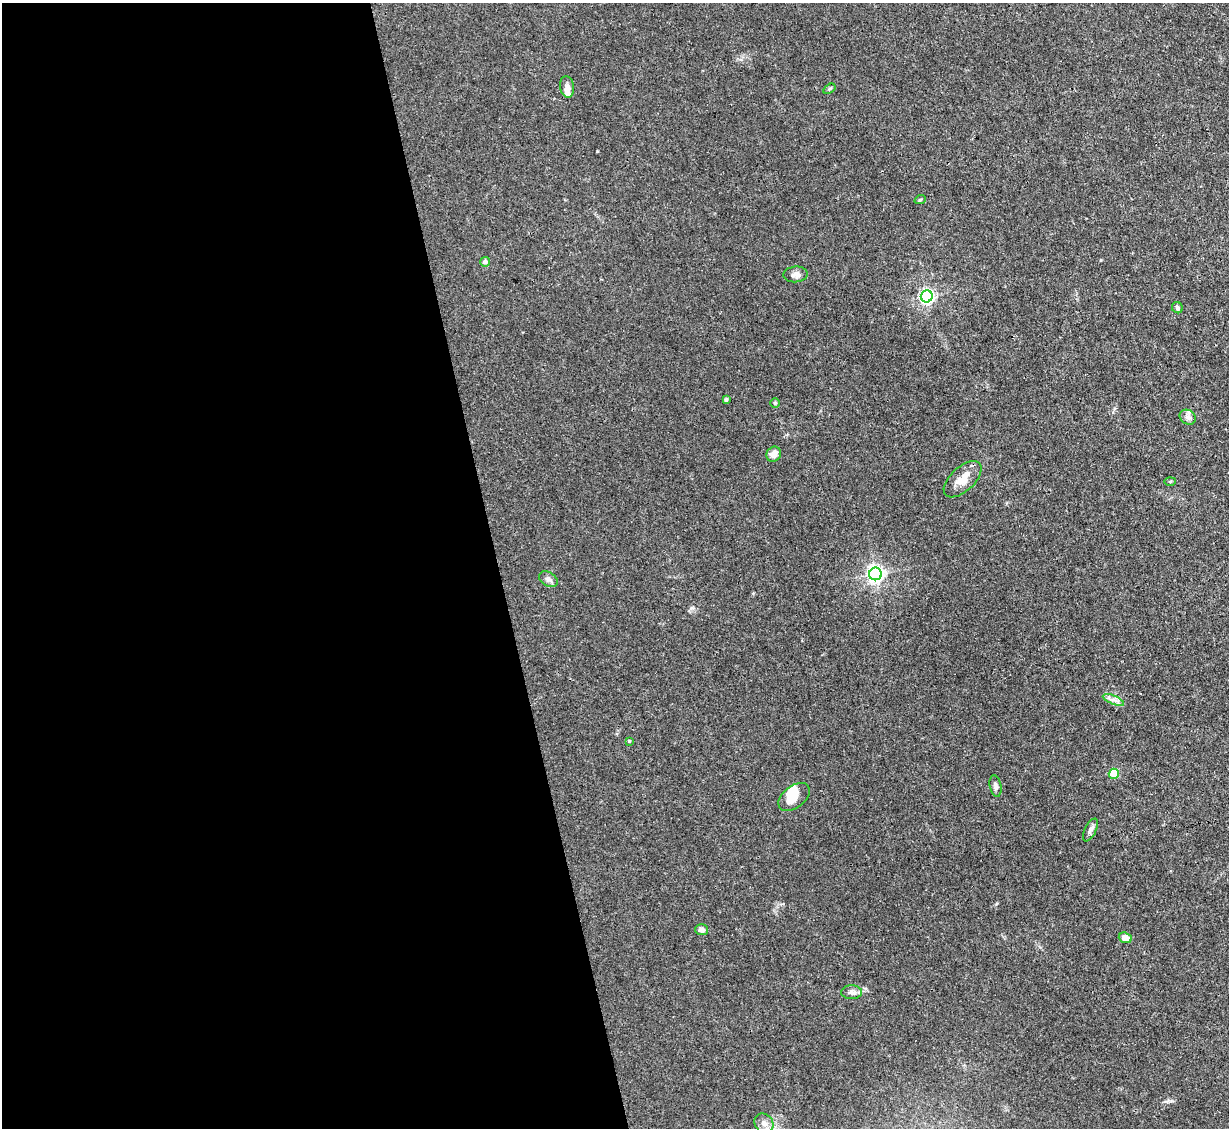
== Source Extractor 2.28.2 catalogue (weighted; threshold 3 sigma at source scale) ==
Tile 9 of 4 x 4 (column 1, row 3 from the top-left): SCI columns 1-1227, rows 1375-2500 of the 4909 x 4883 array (HDU 1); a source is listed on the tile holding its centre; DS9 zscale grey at full resolution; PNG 1231 x 1130 px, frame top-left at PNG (2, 3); each listed source drawn as its Kron ellipse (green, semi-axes under 4 px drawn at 4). Shown black and unused: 40% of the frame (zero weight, under 3 of 4 exposures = <1% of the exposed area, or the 3 px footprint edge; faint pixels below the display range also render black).
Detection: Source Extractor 2.28.2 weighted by HDU 2 'WHT'; one run over the whole footprint, this tile lists its part. Background 0.0355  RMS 0.003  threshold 0.0133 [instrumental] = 3 sigma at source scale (4.5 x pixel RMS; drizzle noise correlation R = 1.50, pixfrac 1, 0.05/0.05 arcsec/px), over >= 5 px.
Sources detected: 27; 1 inside a brighter object's white glare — neither listed nor drawn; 1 inside a brighter listed object's ellipse — not listed separately; the other 25 listed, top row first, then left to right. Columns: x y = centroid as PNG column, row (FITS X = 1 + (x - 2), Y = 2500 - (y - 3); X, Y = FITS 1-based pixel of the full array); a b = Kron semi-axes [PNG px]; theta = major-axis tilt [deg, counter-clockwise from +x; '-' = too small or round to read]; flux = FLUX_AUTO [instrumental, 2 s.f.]
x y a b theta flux
567 87 11 7 -81 1.3
829 89 7 4 33 0.42
920 200 6 3 20 0.28
485 262 5 5 - 1.1
796 274 12 8 5 1.4
927 296 6 6 - 78
1177 308 6 5 - 0.65
726 400 4 3 - 0.58
775 403 4 4 - 0.31
1188 417 8 7 - 1.2
774 454 8 7 - 2.1
963 479 23 12 43 3.7
1170 481 5 3 - 0.3
875 574 6 6 - 110
548 579 10 7 -31 1.1
1113 700 11 4 -22 1.2
629 741 3 3 - 0.27
1114 774 5 5 - 11
995 786 11 5 -78 0.97
794 797 18 11 38 3.8
1090 830 12 5 63 1.1
701 930 6 5 - 1.4
1125 938 6 5 - 2.9
851 992 10 7 0 1.2
764 1123 10 9 - 1.8
Isophote crosses this tile's border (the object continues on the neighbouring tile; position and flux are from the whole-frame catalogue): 1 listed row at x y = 764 1123